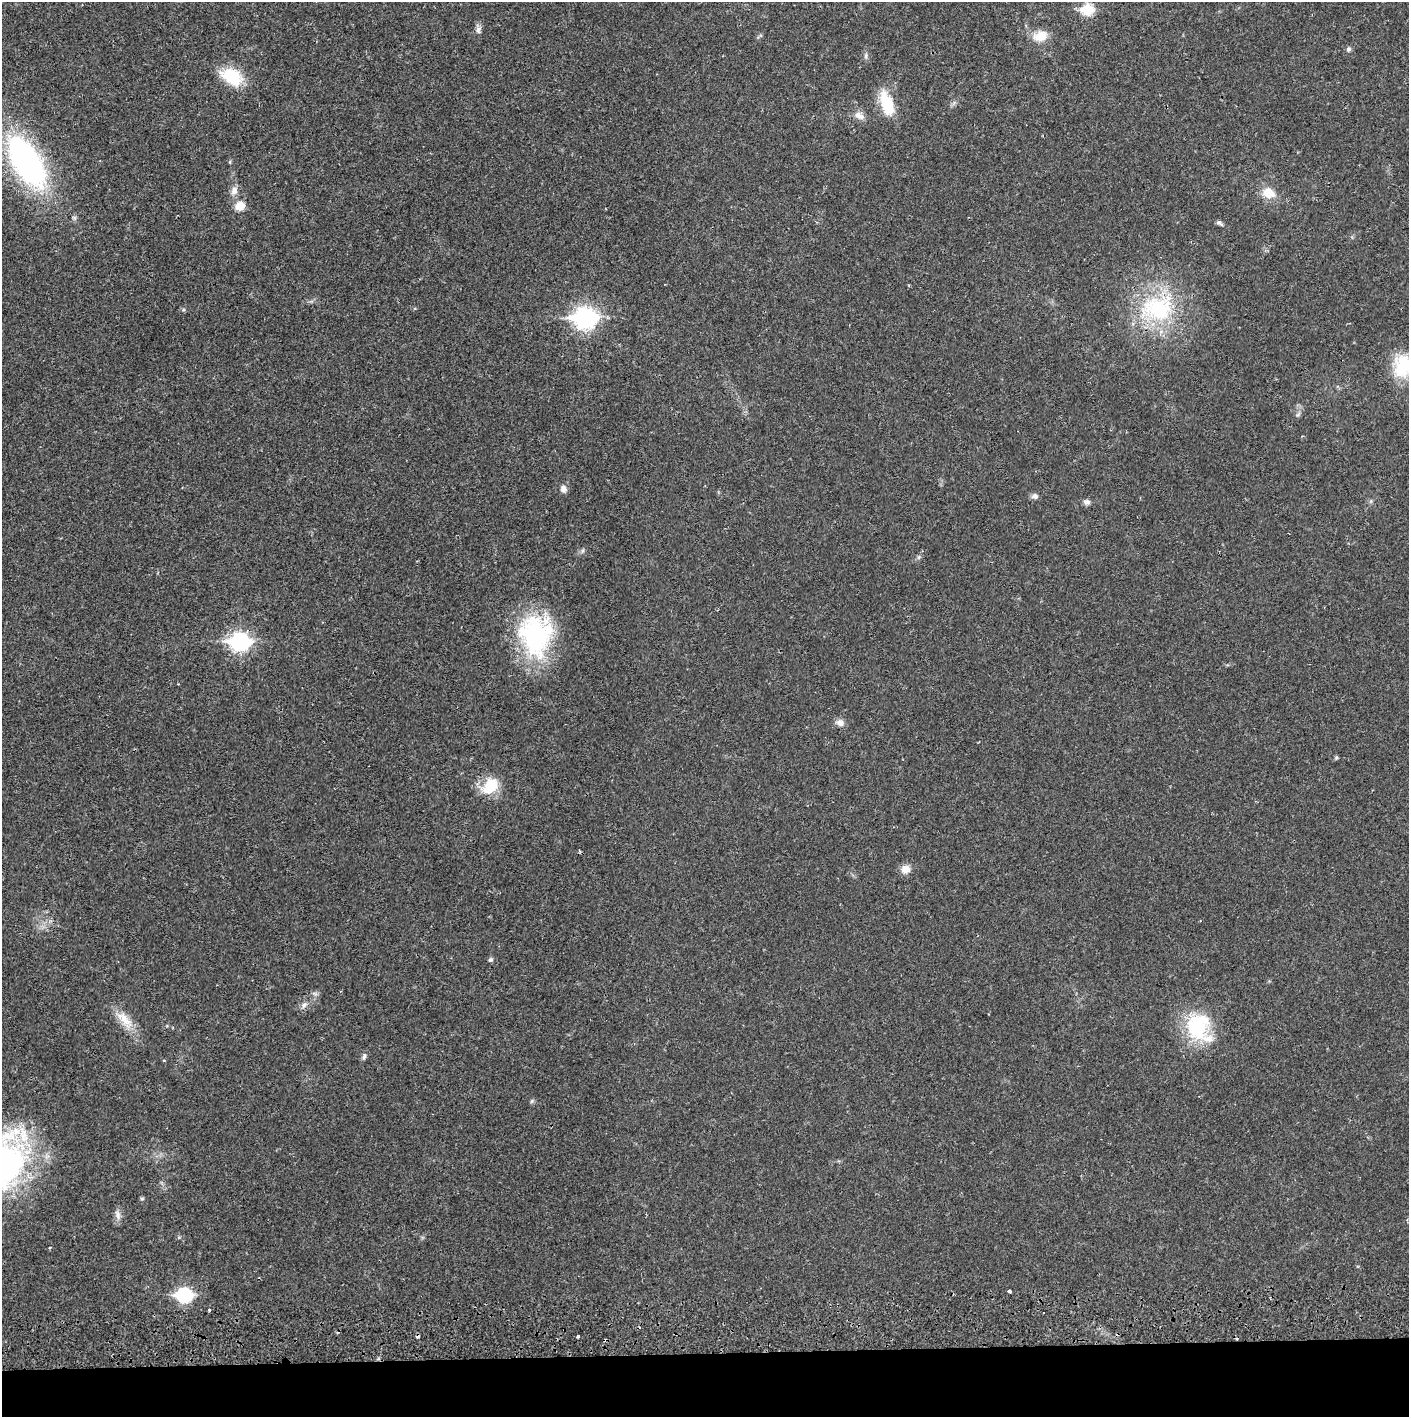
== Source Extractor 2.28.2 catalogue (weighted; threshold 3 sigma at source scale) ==
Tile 8 of 3 x 3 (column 2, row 3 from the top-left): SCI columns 1410-2816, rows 72-1486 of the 4263 x 4373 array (HDU 1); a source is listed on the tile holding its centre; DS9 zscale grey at full resolution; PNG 1411 x 1419 px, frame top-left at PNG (2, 2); no overlay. Shown black and unused: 4% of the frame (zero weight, under 2 of 3 exposures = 3% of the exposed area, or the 3 px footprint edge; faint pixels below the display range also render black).
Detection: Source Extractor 2.28.2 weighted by HDU 2 'WHT'; one run over the whole footprint, this tile lists its part. Background 0.0216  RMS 0.0035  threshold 0.0157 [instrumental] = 3 sigma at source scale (4.5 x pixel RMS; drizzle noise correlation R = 1.50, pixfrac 1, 0.05/0.05 arcsec/px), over >= 5 px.
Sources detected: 45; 1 inside a brighter object's white glare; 2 cosmic-ray / hot-pixel residue — not listed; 1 inside a brighter listed object's ellipse — not listed separately; the other 41 listed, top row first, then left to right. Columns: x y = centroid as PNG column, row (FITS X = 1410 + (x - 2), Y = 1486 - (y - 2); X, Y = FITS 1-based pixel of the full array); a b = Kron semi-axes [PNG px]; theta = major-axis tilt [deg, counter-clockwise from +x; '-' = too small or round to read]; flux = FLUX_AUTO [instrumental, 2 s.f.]
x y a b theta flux
1088 10 7 6 - 25
478 30 11 7 77 1.4
1041 36 18 12 15 5.6
1348 49 6 5 - 0.9
866 56 9 5 89 0.86
232 77 27 17 -30 14
887 103 29 13 -72 12
859 116 15 9 -30 2.5
27 162 51 24 -59 98
230 162 5 3 - 0.38
234 191 13 9 74 2.2
1268 193 12 10 -27 6.2
240 206 10 9 - 4.6
1219 223 9 5 -35 0.92
1157 308 52 38 16 38
585 318 10 8 0 190
1404 367 29 26 -51 17
563 489 9 7 -73 1.6
1035 496 8 7 - 1.2
1087 502 9 7 -19 1.3
919 557 6 4 71 0.6
535 634 48 42 -83 46
240 642 9 7 0 130
840 723 10 8 -23 2
1336 757 6 4 70 0.51
490 786 26 17 49 9.9
905 869 12 11 - 2.8
491 960 6 5 - 0.77
304 1005 11 6 65 1.4
125 1020 32 12 -49 6.8
1197 1026 35 29 67 24
364 1056 9 5 75 0.89
164 1060 4 3 - 0.36
532 1101 6 4 71 0.51
142 1199 6 4 0 0.43
118 1216 11 6 -73 1.7
50 1247 4 3 - 0.29
1009 1291 3 3 - 1.3
184 1295 8 7 - 60
209 1310 3 3 - 0.91
578 1336 3 3 - 1.5
Isophote crosses this tile's border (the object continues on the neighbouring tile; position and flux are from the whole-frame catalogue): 1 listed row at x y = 1404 367